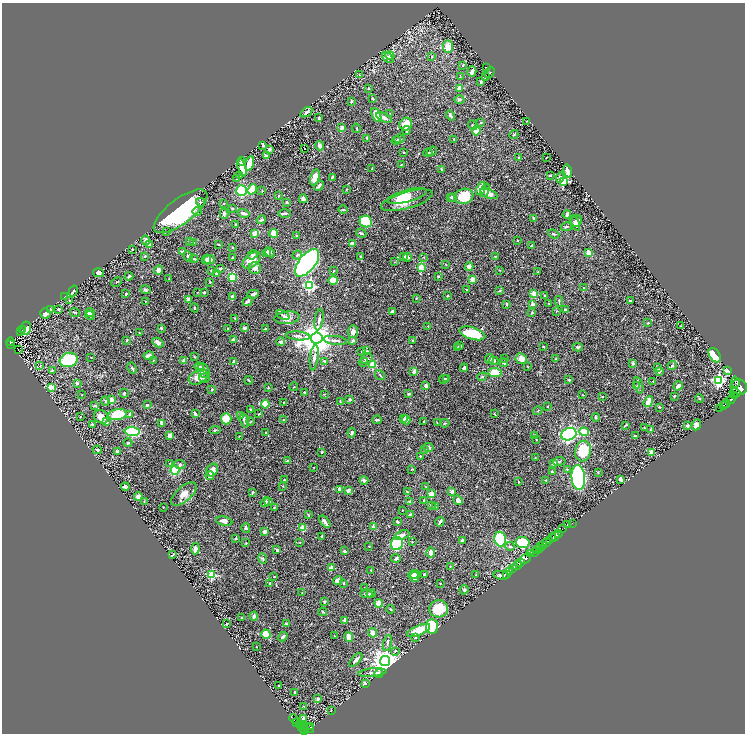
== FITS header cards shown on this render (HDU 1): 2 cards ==
NAXIS1  =                 1486
NAXIS2  =                 1463

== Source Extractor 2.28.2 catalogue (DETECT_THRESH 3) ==
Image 1486 x 1463 px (HDU 1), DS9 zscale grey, zoomed out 1/2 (1 PNG px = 2 x 2 image px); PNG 747 x 736 px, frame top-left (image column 2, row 1462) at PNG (2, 3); each listed source drawn as its Kron ellipse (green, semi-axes under 4 px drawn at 4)
Background 0.402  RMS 0.013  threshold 0.0383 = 3 sigma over >= 5 px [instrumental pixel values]
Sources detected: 616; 26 cannot appear on this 1/2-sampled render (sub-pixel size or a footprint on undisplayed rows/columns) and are neither listed nor drawn; of the other 590, the 500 brightest by FLUX_AUTO listed and drawn (90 fainter detections omitted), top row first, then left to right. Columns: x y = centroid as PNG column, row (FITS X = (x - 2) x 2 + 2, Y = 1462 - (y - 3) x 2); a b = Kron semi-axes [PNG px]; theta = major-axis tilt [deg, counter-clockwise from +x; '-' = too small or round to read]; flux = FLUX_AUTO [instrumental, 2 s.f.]
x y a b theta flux
448 47 6 5 - 26
390 55 5 4 - 3.9
432 57 3 2 - 1.7
388 58 6 3 -41 5.8
463 65 3 3 - 2.3
486 68 2 1 - 1.2
472 72 5 2 - 13
490 73 6 2 52 2.4
360 75 3 2 - 1.1
460 77 4 2 - 1.4
485 77 2 2 - 3.5
481 82 3 3 - 3.3
368 88 2 2 - 3
459 88 3 3 - 23
372 99 2 2 - 2.8
459 100 5 4 - 5.2
351 101 3 3 - 2.5
306 112 7 3 34 6.5
390 113 3 2 - 1.5
376 115 7 4 -63 34
450 116 5 3 - 5.7
319 118 3 3 - 2.5
384 118 8 3 -25 16
527 121 2 1 - 1.1
481 122 3 2 - 1.6
406 124 7 6 - 46
473 125 5 3 - 2.8
342 128 3 3 - 12
357 128 4 2 - 1.9
406 130 4 3 - 3.9
476 131 4 4 - 31
514 135 4 2 - 1.8
367 138 3 2 - 2.4
399 139 5 3 - 3.7
454 139 4 2 - 2.1
396 141 4 3 - 3
263 145 3 2 - 3
320 146 4 3 - 14
269 149 3 3 - 6.5
304 149 2 1 - 2.1
432 151 5 3 - 3.2
404 152 3 2 - 1.8
428 153 4 2 - 3.1
266 156 3 3 - 8.1
547 157 2 1 - 1.3
519 158 3 2 - 3.7
242 161 4 3 - 3.7
249 163 7 3 71 49
401 165 3 2 - 1.6
242 168 9 4 -74 44
372 168 2 2 - 1.7
442 169 4 3 - 3.3
568 171 7 3 -75 20
550 175 4 2 - 3
239 176 4 3 - 3.5
332 177 3 2 - 2.5
560 177 5 3 - 8.9
315 178 8 4 76 30
237 179 2 2 - 3.5
563 181 3 3 - 170
319 186 5 2 - 7.2
481 188 7 4 64 49
252 189 5 4 - 65
346 189 3 3 - 1.5
485 190 7 3 67 5.7
241 191 5 5 - 130
262 191 3 2 - 1.2
489 194 9 4 -20 16
278 196 2 2 - 2.2
407 196 20 6 15 49
464 196 9 7 18 65
451 197 3 2 - 2.1
453 197 4 3 - 3.5
303 199 4 3 - 12
407 200 26 8 16 50
200 202 4 3 - 2.9
287 202 3 2 - 3.7
224 204 3 2 - 1.9
232 209 3 3 - 2.5
343 209 5 3 - 2.8
181 211 32 12 37 260
197 211 5 3 - 3.2
244 213 6 3 -16 10
285 213 6 3 1 4.5
224 214 5 3 - 5.3
567 215 4 3 - 4.3
534 218 3 2 - 3.7
261 220 4 3 - 4.9
366 221 6 5 - 140
577 221 6 5 - 18
575 223 8 4 -68 16
236 225 3 2 - 3.2
566 227 5 3 - 3.3
166 232 4 2 - 2.3
255 233 3 3 - 31
274 233 4 3 - 36
361 233 5 3 - 3.9
554 234 6 3 -21 3.6
297 235 2 2 - 1.7
146 240 5 3 - 13
518 240 3 2 - 1.5
190 241 3 3 - 2
193 243 4 2 - 6.8
218 244 3 2 - 2.1
352 244 3 3 - 19
149 245 3 2 - 2.3
531 246 3 2 - 1.4
233 247 3 2 - 1.2
132 249 2 2 - 2.8
182 252 3 2 - 3.3
267 252 4 3 - 4.5
270 252 6 3 -45 4.3
588 253 3 3 - 23
253 255 5 3 - 4
297 255 5 4 - 3.8
145 256 3 3 - 3.7
188 256 5 3 - 4.9
495 256 3 2 - 1.3
232 257 3 3 - 2.1
361 257 4 3 - 3.6
404 257 4 3 - 4.3
408 257 4 4 - 4.7
424 257 2 2 - 1.3
194 259 4 3 - 3.3
207 260 5 4 - 7.9
210 260 5 4 - 8.6
252 260 10 6 41 36
394 262 3 2 - 1.2
307 263 16 8 51 1400
446 264 3 2 - 2.2
421 267 3 2 - 62
469 267 4 3 - 17
220 268 4 3 - 4.6
255 268 6 6 - 13
158 270 4 3 - 14
499 270 3 2 - 1.1
212 271 3 3 - 3.8
334 271 3 2 - 1.8
538 272 3 2 - 2.3
99 273 5 4 - 9.9
217 274 4 3 - 9.5
129 276 4 2 - 4.4
438 276 3 2 - 3.3
232 277 4 4 - 75
169 279 3 2 - 1.3
472 279 2 2 - 43
333 280 5 4 - 74
117 282 5 2 - 1.8
210 282 2 2 - 3.2
309 286 4 4 - 290
583 288 2 2 - 3.4
466 289 2 2 - 2
145 290 5 4 - 3.8
73 291 6 3 60 3.6
500 291 4 4 - 2.7
198 292 3 1 - 1.1
204 292 2 2 - 4.2
126 294 3 2 - 3.7
253 294 5 3 - 6.8
534 294 2 2 - 44
447 296 3 3 - 1.5
545 296 3 2 - 2.1
65 297 4 2 - 2.9
233 297 4 3 - 8.2
417 298 2 2 - 1.5
188 299 2 2 - 28
70 301 4 3 - 1.8
145 301 2 2 - 1.6
248 301 5 3 - 6.8
559 301 5 2 - 2.2
630 301 2 2 - 3.9
549 303 2 2 - 1.6
507 304 3 2 - 2.8
533 304 3 3 - 8.6
194 308 4 3 - 2.1
58 309 2 2 - 5.1
50 310 4 3 - 14
565 310 3 3 - 3.7
392 311 3 2 - 8.4
556 311 3 3 - 1.5
90 312 5 4 - 16
45 313 5 5 - 11
75 313 5 2 - 4.3
532 313 3 3 - 2
283 315 7 3 -23 4.7
90 316 4 2 - 3
235 318 2 2 - 1.3
287 318 13 6 5 17
319 319 11 3 81 6.6
648 323 4 3 - 1.9
428 326 2 2 - 2.8
681 326 3 2 - 1.6
26 328 7 5 79 83
161 328 3 2 - 3.8
228 328 3 2 - 1.6
244 328 4 3 - 7.1
265 329 4 2 - 3.8
22 330 2 1 - 29
353 331 6 5 - 12
20 332 3 2 - 45
139 333 3 2 - 1.5
472 333 13 6 -16 86
298 336 12 4 -5 8.9
317 338 6 5 - 6000
233 339 3 3 - 3.6
127 340 3 3 - 2.1
335 340 12 3 -6 7.3
353 340 2 2 - 9.1
413 340 3 2 - 1.7
10 342 4 2 - 75
158 342 6 4 -28 11
281 342 4 3 - 6.2
11 344 2 1 - 11
460 346 3 3 - 4.1
543 346 2 2 - 1.7
457 347 2 2 - 1.2
578 347 5 4 - 3.8
18 350 2 1 - 3.9
362 351 3 3 - 4.6
367 351 3 2 - 1.2
715 355 8 5 -57 74
149 356 5 3 - 9.8
194 356 3 2 - 1.6
91 357 3 2 - 1.5
314 358 13 3 83 9.2
367 359 6 5 - 7.7
490 359 5 3 - 13
504 359 2 2 - 1.2
521 359 6 5 - 20
556 359 3 3 - 2
69 360 9 7 16 120
153 360 3 2 - 1.6
184 361 3 3 - 18
325 361 3 3 - 2.1
494 361 4 3 - 3.6
234 362 3 3 - 7.2
363 362 5 4 - 4.5
504 363 4 3 - 5
633 363 2 2 - 16
40 365 4 2 - 1.7
373 365 3 3 - 78
672 365 4 4 - 4.7
528 366 3 2 - 1.1
199 367 5 3 - 14
132 368 6 3 -62 3.8
464 368 4 3 - 2.8
657 368 3 3 - 3.4
52 370 4 2 - 1.6
727 370 3 2 - 60
204 371 7 5 -65 18
660 371 4 3 - 6.2
414 372 4 3 - 11
495 372 7 4 -4 35
380 375 5 2 - 2.2
198 377 10 6 29 25
482 377 5 3 - 3.6
204 378 5 4 - 4.5
447 378 4 3 - 2.3
444 379 5 3 - 5.5
249 380 4 2 - 2
569 380 3 2 - 2.7
718 380 4 4 - 400
653 381 2 2 - 1.6
735 382 5 2 - 130
77 383 2 2 - 17
639 385 8 3 -74 5.2
426 386 3 3 - 8.6
636 386 3 2 - 1.6
678 386 5 3 - 8.1
51 387 3 3 - 54
294 387 4 2 - 1.7
739 387 8 7 - 2100
268 388 3 2 - 2
212 389 4 3 - 2.8
305 392 3 2 - 3.4
124 393 4 3 - 3.8
735 393 5 3 - 710
324 394 4 3 - 2.1
409 394 3 2 - 2.9
82 395 3 2 - 1.4
583 395 2 2 - 1.8
734 395 3 2 - 300
674 396 3 2 - 2.2
602 397 2 2 - 1.5
699 398 4 3 - 2.8
350 399 3 3 - 4.2
731 399 5 2 - 310
111 400 3 2 - 59
105 401 4 3 - 2.7
340 401 3 2 - 1.3
284 402 2 2 - 1.9
648 402 6 3 56 31
726 403 5 2 - 420
265 404 4 4 - 54
147 405 3 3 - 3.7
95 406 4 2 - 4.8
547 406 2 2 - 1.3
723 406 3 2 - 490
659 407 3 2 - 2.7
251 409 3 3 - 5.1
720 409 2 1 - 54
538 411 5 2 - 2.2
130 414 4 3 - 8
195 414 4 2 - 5.6
259 414 2 2 - 2.6
494 414 3 2 - 2.3
117 415 9 5 9 89
80 416 3 2 - 1.1
241 416 3 2 - 4.4
101 417 7 6 - 24
596 417 4 3 - 3.3
226 419 5 5 - 50
404 419 4 2 - 3.6
284 420 3 2 - 3.1
377 420 5 2 - 4.3
406 420 5 4 - 5.4
244 421 7 3 -74 6.4
424 421 2 2 - 4.7
107 422 4 3 - 2.6
250 422 4 2 - 1.3
162 423 4 2 - 17
437 423 3 2 - 1.2
445 423 4 3 - 1.9
92 424 3 3 - 2.4
625 425 3 2 - 2.8
688 425 4 3 - 5.2
696 425 6 3 67 11
645 428 3 2 - 1.9
651 429 4 2 - 2.5
215 430 6 2 6 2.2
132 432 7 4 -1 180
265 432 2 1 - 1.3
584 432 5 3 - 40
352 433 5 3 - 4.8
569 434 8 6 22 470
535 435 3 2 - 3.1
170 436 4 3 - 20
239 436 2 2 - 1.2
636 436 3 2 - 4
536 440 2 2 - 1.7
128 443 4 3 - 3
428 448 5 4 - 4.9
97 450 4 2 - 3.8
425 450 4 3 - 2.4
583 451 10 8 75 72
117 452 4 4 - 7.1
322 452 3 2 - 2.8
652 452 3 3 - 30
420 456 3 2 - 1.6
535 458 2 2 - 1.5
287 461 4 3 - 2.8
559 461 6 2 10 2.5
170 464 3 3 - 1.5
554 464 4 3 - 11
180 465 5 4 - 5.8
313 467 2 1 - 1.2
412 469 3 2 - 2
567 469 4 3 - 2.4
175 470 4 4 - 95
212 470 7 5 54 17
552 472 3 2 - 1.9
598 472 3 2 - 1.4
210 476 4 3 - 5.6
578 477 12 6 -85 420
621 479 4 3 - 6.4
284 480 2 2 - 1.6
364 480 4 3 - 7.3
546 480 3 3 - 1.8
518 482 2 2 - 1.8
282 486 2 2 - 1.2
125 487 4 3 - 5.6
425 487 3 2 - 1.1
340 490 3 2 - 17
348 490 3 2 - 12
253 492 4 2 - 1.8
407 492 4 3 - 2.2
451 492 2 2 - 15
184 494 15 7 41 19
431 494 2 2 - 47
138 496 4 3 - 23
424 500 4 3 - 3.5
458 500 5 3 - 16
268 501 2 2 - 11
144 502 3 3 - 1.9
265 502 5 3 - 4
410 502 3 3 - 8.6
431 505 4 3 - 2.6
163 507 2 2 - 1.6
435 507 3 2 - 2.6
274 508 3 2 - 1.5
402 510 2 2 - 1.8
410 514 4 3 - 5
308 515 4 2 - 1.6
224 521 8 4 -10 17
325 522 7 3 -51 9.8
398 522 3 2 - 3.7
440 522 5 2 - 5.8
572 523 2 1 - 13
568 524 3 2 - 1.4
373 526 2 2 - 19
246 528 5 3 - 3.7
303 528 3 3 - 32
562 529 2 1 - 9.2
265 532 3 3 - 12
559 533 3 2 - 28
402 535 7 4 22 13
322 536 3 2 - 2.3
554 537 5 2 - 120
552 538 2 2 - 400
236 539 3 3 - 2.7
500 539 7 5 -74 230
462 540 3 2 - 4.1
549 540 2 2 - 62
300 542 2 2 - 1.4
412 542 3 2 - 1.1
522 542 7 5 -12 110
246 543 2 2 - 2.4
547 543 4 2 - 280
397 544 6 6 - 170
510 546 5 3 - 2.9
542 546 2 1 - 18
369 547 3 2 - 1.2
540 547 3 1 - 34
539 548 2 1 - 17
195 549 6 3 85 14
537 549 3 3 - 160
277 550 3 2 - 5.9
344 551 3 3 - 4.7
534 552 3 2 - 150
431 553 5 3 - 12
531 554 3 3 - 180
172 555 4 2 - 2.5
396 558 4 4 - 3.6
526 558 6 2 43 920
263 559 6 3 -66 3.2
520 562 3 2 - 230
450 566 3 2 - 1.2
517 566 5 2 - 490
331 568 2 2 - 26
513 569 4 2 - 110
371 570 2 2 - 1.1
510 571 2 1 - 76
414 574 6 4 6 13
424 574 2 2 - 9
506 574 3 2 - 32
212 575 3 3 - 160
476 575 3 2 - 1.5
501 575 8 3 -11 6.5
274 577 2 2 - 1.8
415 577 5 4 - 14
338 580 5 3 - 13
269 583 3 3 - 2.7
344 583 2 2 - 4.5
440 583 2 2 - 1.2
364 588 2 2 - 1.5
464 590 5 4 - 3.7
302 593 2 2 - 1.1
371 593 4 4 - 4
366 594 6 3 -2 9.7
324 602 4 2 - 2.5
379 603 4 4 - 37
391 609 4 3 - 2.2
439 609 9 8 - 64
323 612 4 3 - 2.6
254 616 4 3 - 9.5
242 618 3 2 - 1.2
345 620 2 2 - 25
227 624 3 2 - 2.2
286 624 4 3 - 2.8
432 627 7 6 - 180
418 630 12 5 23 73
373 633 5 4 - 13
266 634 5 4 - 42
334 636 3 2 - 1.4
283 637 5 3 - 6.4
349 637 5 4 - 14
415 638 3 2 - 2.1
387 643 8 3 77 4.4
256 647 2 2 - 1.9
396 651 4 3 - 2
356 660 8 3 47 8.3
385 661 5 5 - 3000
372 673 14 3 6 7.2
379 673 4 4 - 3.4
365 683 4 3 - 6.6
278 686 3 2 - 2.2
295 692 2 2 - 5
318 699 2 2 - 22
304 706 3 2 - 1.6
331 711 2 1 - 1.2
303 718 2 2 - 23
294 719 5 3 - 120
296 723 3 2 - 270
299 725 2 2 - 17
302 726 2 1 - 31
311 727 3 2 - 82
302 728 5 3 - 91
305 728 2 1 - 80
308 728 6 2 -31 140
305 731 3 2 - 260
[90 fainter detections neither listed nor drawn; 26 sub-pixel or undisplayed-footprint detections neither listed nor drawn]